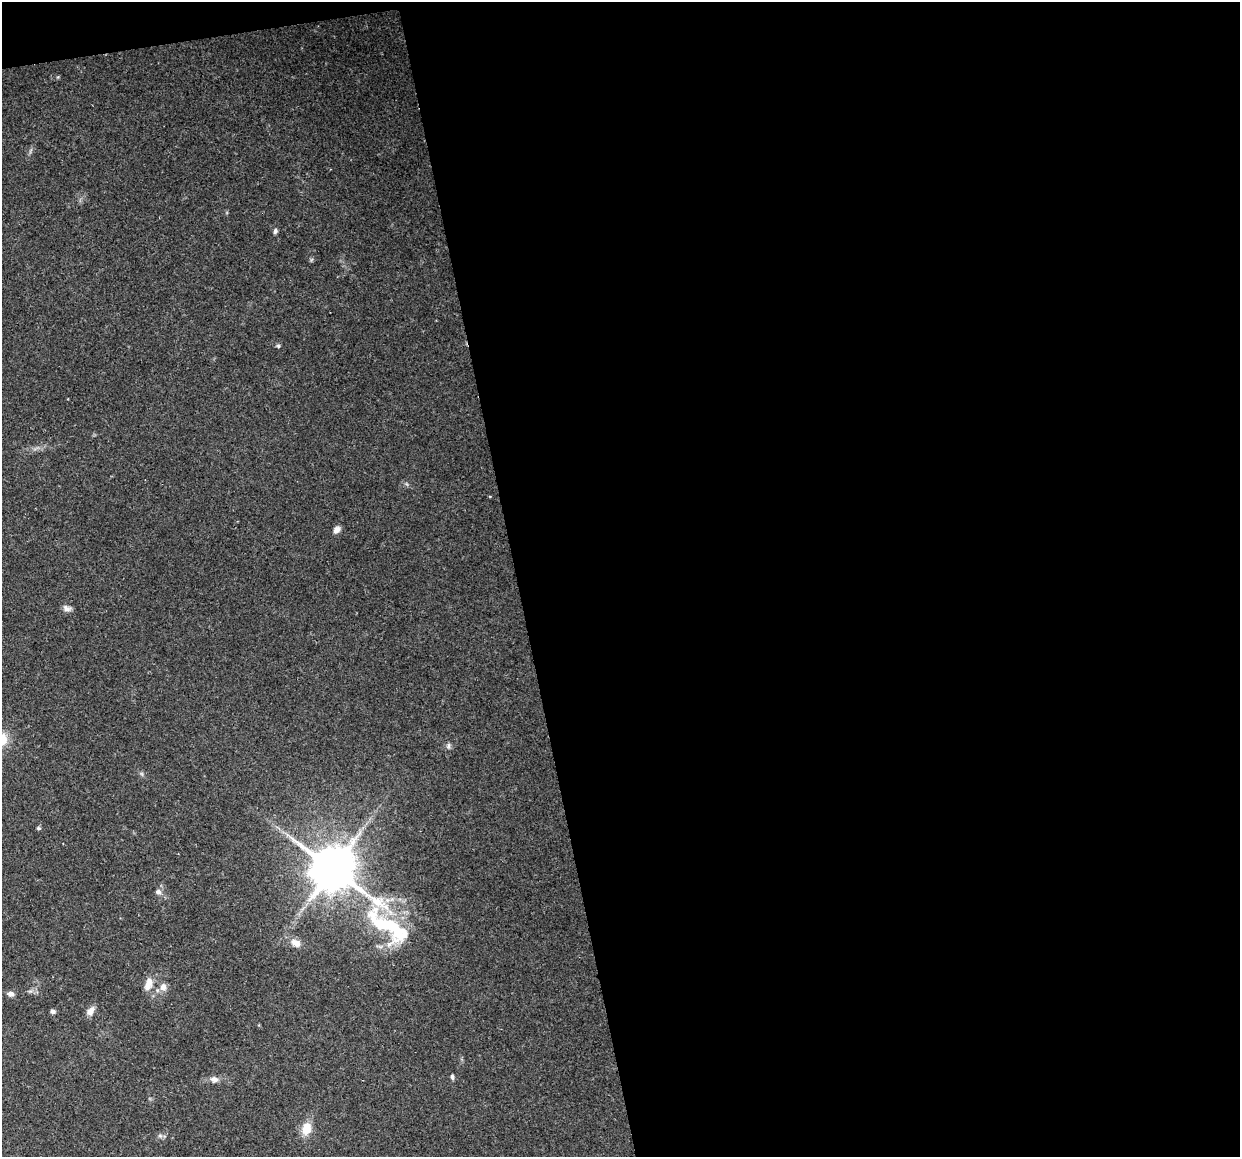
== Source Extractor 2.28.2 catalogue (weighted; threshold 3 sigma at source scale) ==
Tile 4 of 4 x 4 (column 4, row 1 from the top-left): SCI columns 3713-4950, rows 3546-4700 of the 4950 x 4733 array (HDU 1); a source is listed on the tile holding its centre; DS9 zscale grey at full resolution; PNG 1242 x 1159 px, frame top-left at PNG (2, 2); no overlay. Shown black and unused: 59% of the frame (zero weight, under 2 of 3 exposures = <1% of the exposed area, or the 3 px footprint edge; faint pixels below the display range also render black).
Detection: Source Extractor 2.28.2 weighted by HDU 2 'WHT'; one run over the whole footprint, this tile lists its part. Background 0.15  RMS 0.0064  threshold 0.0286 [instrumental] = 3 sigma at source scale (4.5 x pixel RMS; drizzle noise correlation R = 1.50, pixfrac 1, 0.0396/0.0396 arcsec/px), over >= 5 px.
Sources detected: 19; all 19 listed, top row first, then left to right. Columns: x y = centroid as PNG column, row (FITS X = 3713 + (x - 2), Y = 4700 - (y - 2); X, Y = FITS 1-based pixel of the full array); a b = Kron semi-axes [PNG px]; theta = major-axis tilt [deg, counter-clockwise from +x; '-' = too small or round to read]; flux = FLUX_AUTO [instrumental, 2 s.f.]
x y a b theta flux
275 231 7 5 66 1.4
278 346 6 5 - 0.92
490 497 4 3 - 0.54
337 530 8 6 58 3.6
67 608 11 7 -21 2.5
449 746 9 4 90 1.3
38 828 5 4 - 0.92
333 868 15 13 -10 2600
158 892 7 7 - 2.3
389 927 76 25 -34 69
295 943 15 10 -29 5.1
148 984 17 9 68 6.1
163 987 9 8 - 3.9
11 994 8 6 -3 2.9
53 1011 6 4 -23 1.8
90 1011 12 7 51 4.3
452 1077 6 4 -79 1.3
214 1079 11 8 -14 3
306 1129 13 10 72 9.6